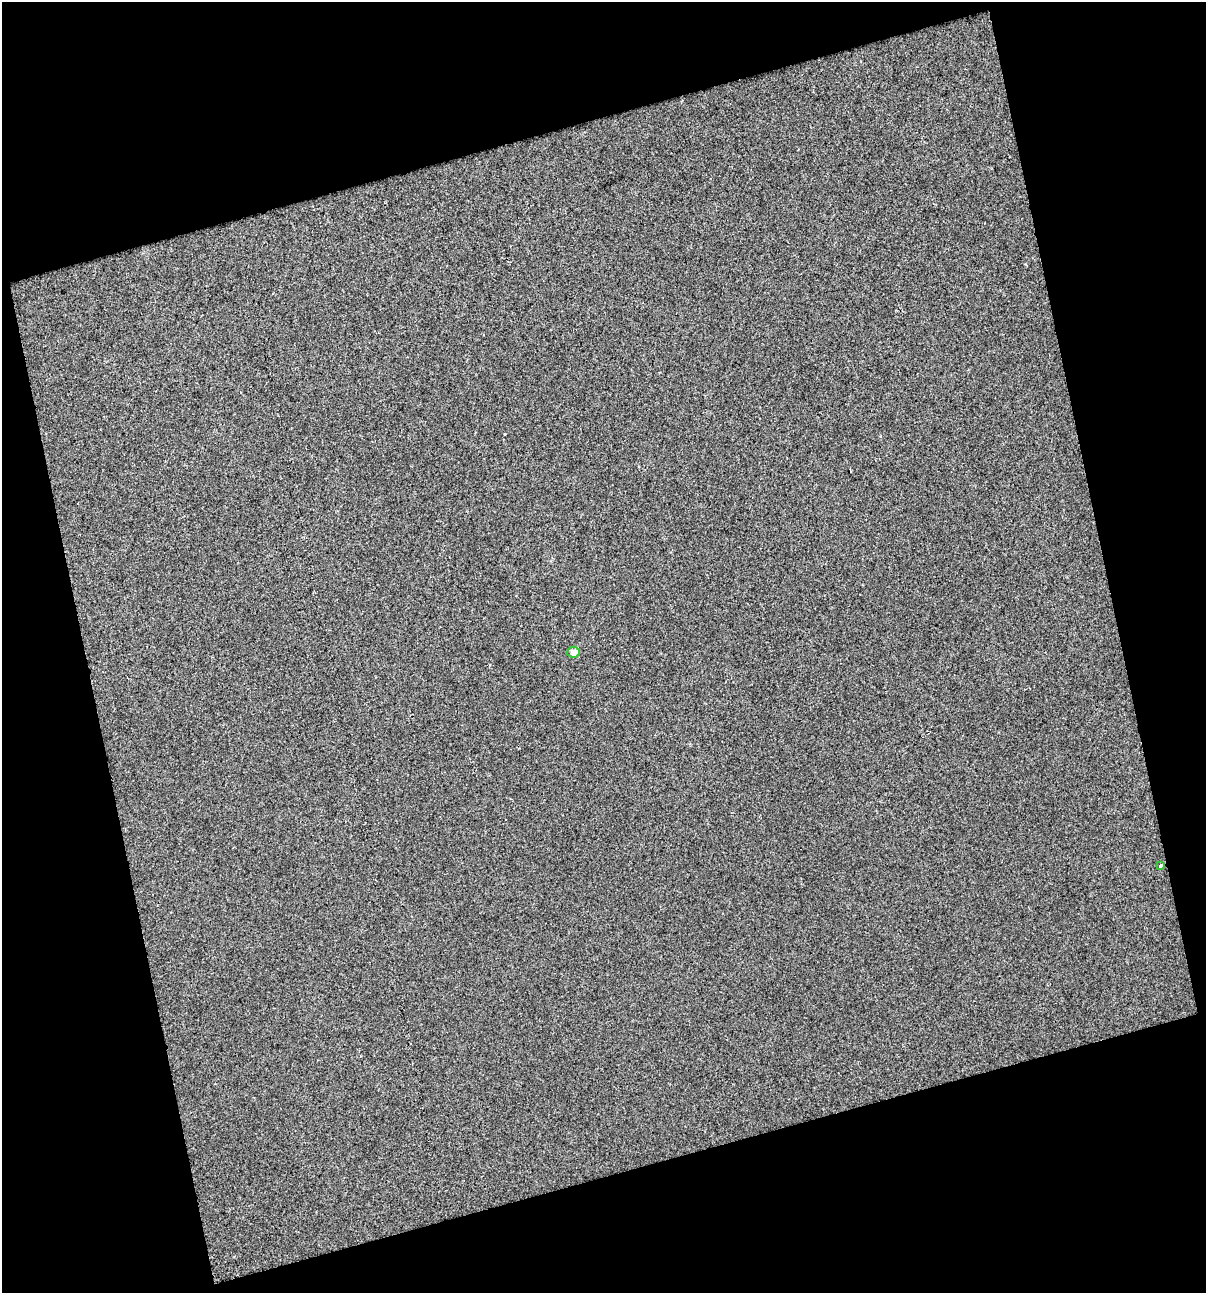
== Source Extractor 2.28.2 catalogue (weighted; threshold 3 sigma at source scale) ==
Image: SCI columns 431-1634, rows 364-1654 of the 2477 x 2568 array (HDU 1 of 3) = the unmasked area's bounding box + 8 px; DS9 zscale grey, full resolution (1 PNG px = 1 image px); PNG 1208 x 1295 px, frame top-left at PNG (2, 2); each listed source drawn as its Kron ellipse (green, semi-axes under 4 px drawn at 4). Shown black and unused: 33% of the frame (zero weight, under 2 of 3 exposures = <1% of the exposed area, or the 3 px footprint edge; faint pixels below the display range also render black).
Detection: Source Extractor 2.28.2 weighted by HDU 2 'WHT'. Background 0.00162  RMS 0.0071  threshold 0.0321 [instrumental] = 3 sigma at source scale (4.5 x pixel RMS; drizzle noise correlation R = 1.50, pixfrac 1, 0.0396/0.0396 arcsec/px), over >= 5 px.
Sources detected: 3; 1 cosmic-ray / hot-pixel residue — neither listed nor drawn; the other 2 listed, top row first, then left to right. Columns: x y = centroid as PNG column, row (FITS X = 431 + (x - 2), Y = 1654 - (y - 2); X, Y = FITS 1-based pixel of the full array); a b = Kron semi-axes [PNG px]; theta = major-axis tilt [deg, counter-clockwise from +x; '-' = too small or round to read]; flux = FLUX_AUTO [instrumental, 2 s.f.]
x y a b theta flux
574 652 6 5 - 6.2
1161 865 3 3 - 4.6